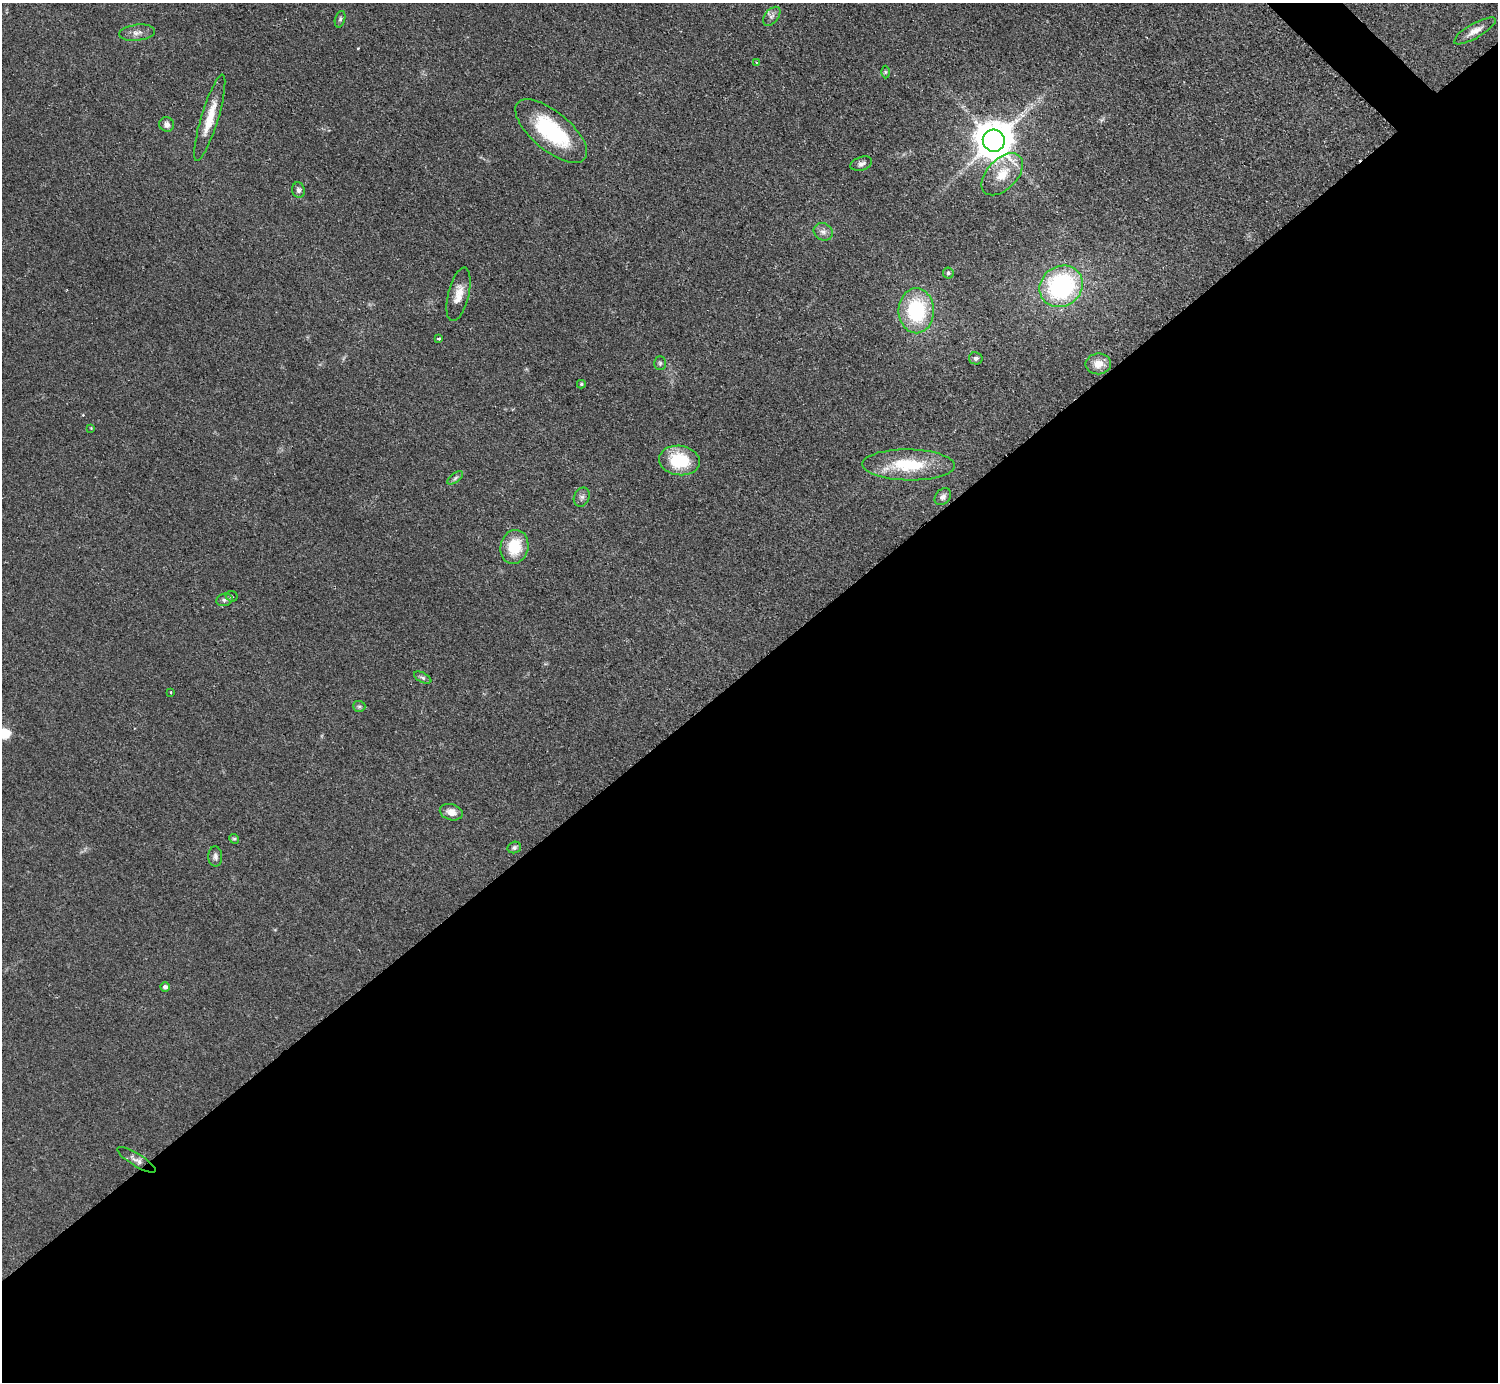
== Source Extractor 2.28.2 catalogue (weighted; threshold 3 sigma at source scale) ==
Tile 15 of 4 x 4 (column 3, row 4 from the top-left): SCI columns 2998-4493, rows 307-1686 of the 5989 x 5988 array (HDU 1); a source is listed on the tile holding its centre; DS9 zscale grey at full resolution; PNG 1500 x 1384 px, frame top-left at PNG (2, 3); each listed source drawn as its Kron ellipse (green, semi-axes under 4 px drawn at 4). Shown black and unused: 52% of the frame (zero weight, under 2 of 3 exposures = <1% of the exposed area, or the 3 px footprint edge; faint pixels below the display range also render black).
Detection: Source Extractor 2.28.2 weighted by HDU 2 'WHT'; one run over the whole footprint, this tile lists its part. Background 0.05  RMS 0.0069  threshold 0.0312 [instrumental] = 3 sigma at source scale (4.5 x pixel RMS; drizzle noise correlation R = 1.50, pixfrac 1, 0.05/0.05 arcsec/px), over >= 5 px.
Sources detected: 43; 2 cosmic-ray / hot-pixel residue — neither listed nor drawn; the other 41 listed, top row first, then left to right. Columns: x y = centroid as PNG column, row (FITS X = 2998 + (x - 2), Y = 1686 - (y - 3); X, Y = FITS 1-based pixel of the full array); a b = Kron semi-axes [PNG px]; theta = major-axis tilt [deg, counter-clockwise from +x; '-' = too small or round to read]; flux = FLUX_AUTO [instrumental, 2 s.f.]
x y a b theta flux
772 16 11 6 50 2.7
340 19 8 5 75 1.5
1475 31 24 7 30 6.2
137 33 18 8 7 4.7
756 62 4 3 - 0.82
885 72 6 4 90 1
210 118 45 8 73 17
167 124 7 7 - 3.3
551 131 44 19 -40 61
994 141 11 11 - 2100
861 164 11 6 18 2.6
1002 174 25 15 46 16
298 190 8 6 -78 2.1
823 232 10 8 -36 3.5
948 273 6 5 - 1.3
1061 286 22 20 36 99
459 294 27 10 76 9.9
916 311 22 18 -90 58
439 338 3 3 - 2
976 358 7 6 - 1.7
660 363 7 5 90 1.4
1098 364 13 10 1 8
581 384 4 4 - 1
91 428 4 4 - 0.54
679 460 20 14 -8 34
909 465 46 15 -1 37
455 478 9 4 36 1.7
582 497 10 7 65 2.6
943 497 9 7 48 3
514 547 17 14 76 23
232 596 6 5 - 1.2
224 600 8 6 15 2
423 678 9 5 -28 1.6
171 693 3 3 - 1.3
359 706 6 5 - 1.4
451 812 12 8 -16 6
234 839 5 4 - 1
514 847 7 5 17 1.6
215 857 10 7 -88 2.4
165 987 4 4 - 2.2
136 1160 22 6 -32 3.8